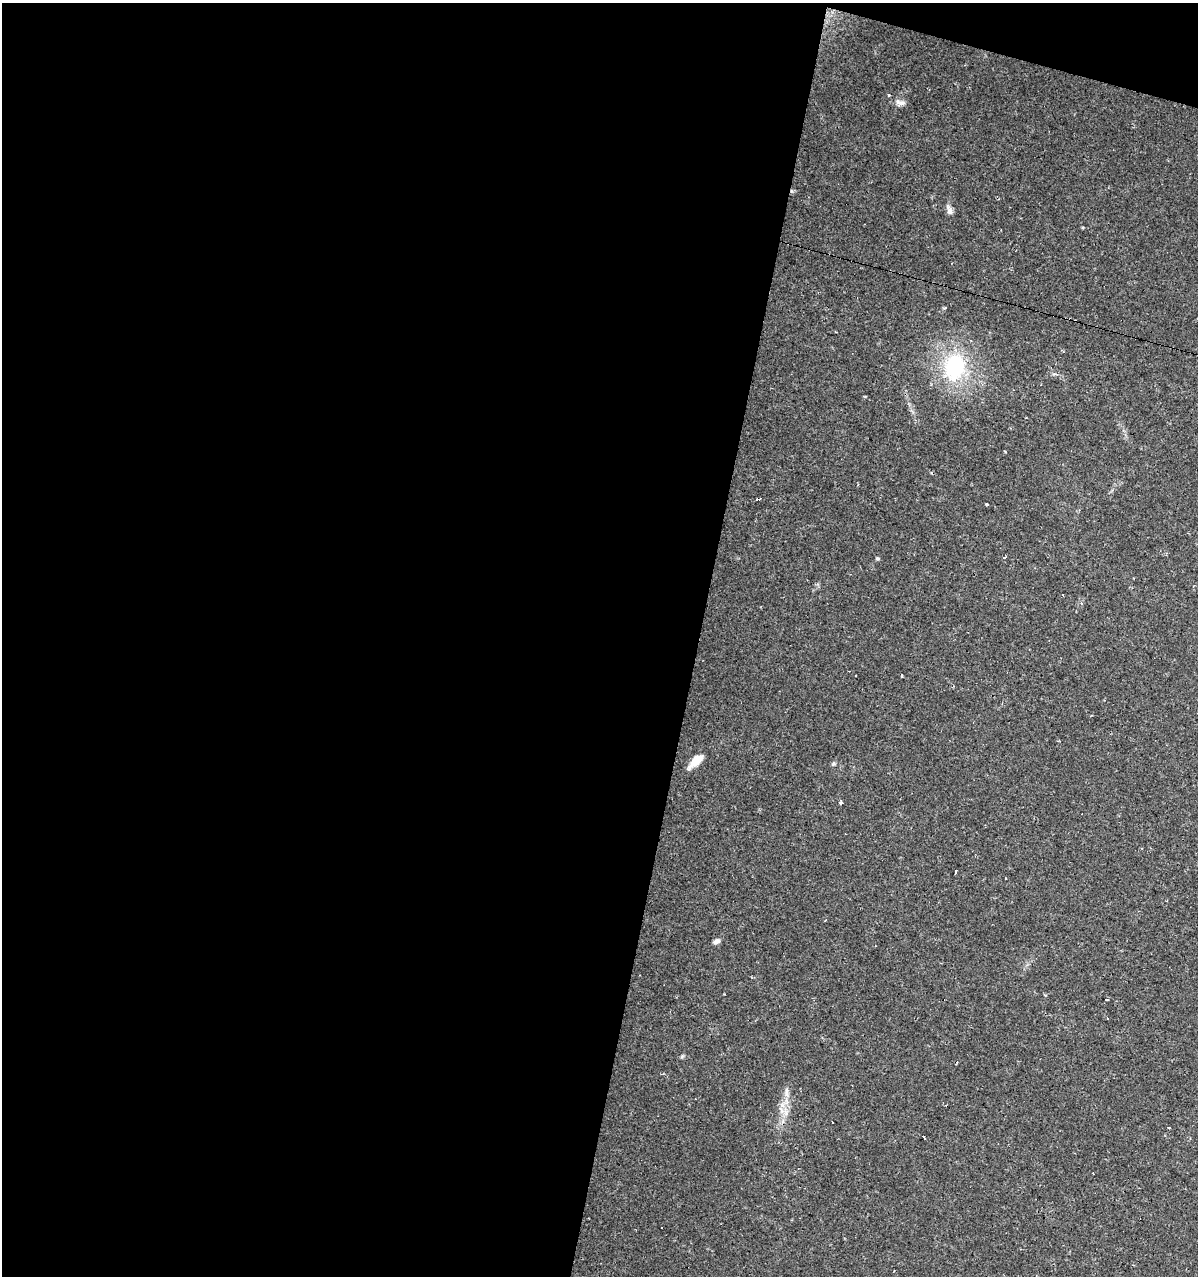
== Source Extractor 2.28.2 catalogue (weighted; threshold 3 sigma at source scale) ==
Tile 1 of 4 x 4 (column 1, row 1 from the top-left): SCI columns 218-1413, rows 3825-5098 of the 5283 x 5098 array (HDU 1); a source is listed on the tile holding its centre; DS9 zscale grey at full resolution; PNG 1200 x 1278 px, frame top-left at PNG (2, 3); no overlay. Shown black and unused: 60% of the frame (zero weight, under 2 of 3 exposures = <1% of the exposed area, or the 3 px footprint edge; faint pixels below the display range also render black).
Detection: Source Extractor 2.28.2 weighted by HDU 2 'WHT'; one run over the whole footprint, this tile lists its part. Background 0.0208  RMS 0.0036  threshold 0.016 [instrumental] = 3 sigma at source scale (4.5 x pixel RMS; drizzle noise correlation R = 1.50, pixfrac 1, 0.0396/0.0396 arcsec/px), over >= 5 px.
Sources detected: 27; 10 cosmic-ray / hot-pixel residue — not listed; the other 17 listed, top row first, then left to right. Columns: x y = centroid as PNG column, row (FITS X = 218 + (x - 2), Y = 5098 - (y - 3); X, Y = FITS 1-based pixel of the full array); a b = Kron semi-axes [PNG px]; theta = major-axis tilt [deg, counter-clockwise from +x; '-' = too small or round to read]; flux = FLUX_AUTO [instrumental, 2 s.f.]
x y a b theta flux
900 102 16 7 -18 1.8
950 211 11 8 -80 1.5
945 308 4 3 - 0.53
955 367 26 20 81 30
986 504 3 3 - 0.65
878 558 5 4 - 0.47
1004 558 4 3 - 0.55
902 676 3 3 - 0.85
696 761 21 9 44 4.3
833 764 7 4 59 0.56
841 802 4 3 - 1.5
955 872 3 3 - 1.8
716 941 9 5 27 1.2
1106 999 3 3 - 0.6
682 1056 6 4 20 0.5
786 1092 16 4 -88 1.7
1168 1127 3 3 - 1.2